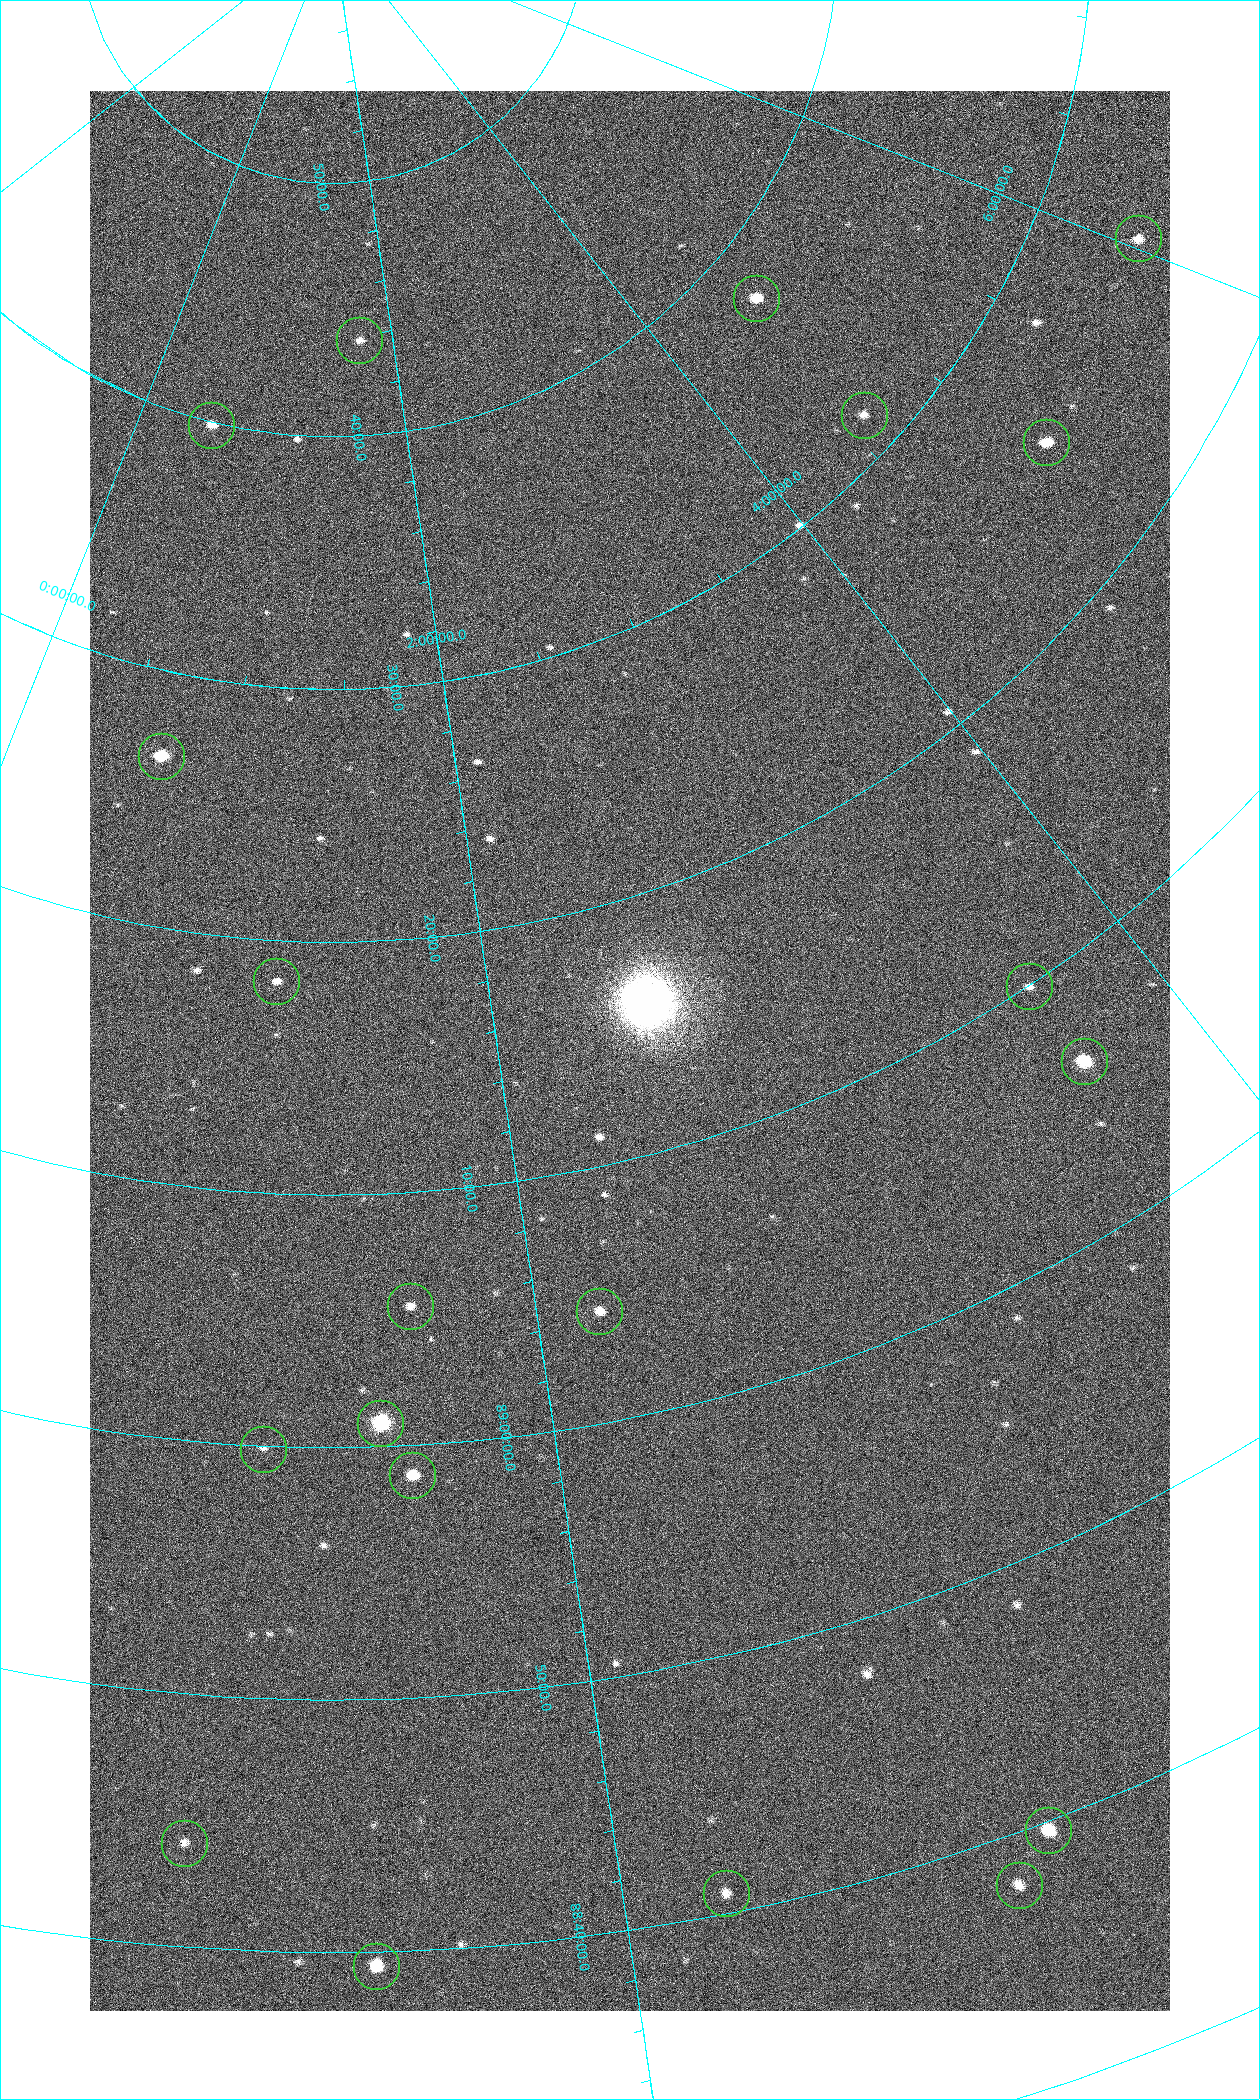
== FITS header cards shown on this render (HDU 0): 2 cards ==
NAXIS1  =                 1080 / length of data axis 1
NAXIS2  =                 1920 / length of data axis 2

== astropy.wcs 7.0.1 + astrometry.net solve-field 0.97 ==
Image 1080 x 1920 px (HDU 0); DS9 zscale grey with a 90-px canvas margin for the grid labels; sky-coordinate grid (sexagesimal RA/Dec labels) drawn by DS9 from the SOLVED WCS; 20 Tycho-2 reference stars matched to detected sources circled (green)
Header WCS: none
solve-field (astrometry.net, Tycho-2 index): SOLVED blind (the file carries no WCS)
Solved WCS: RA---TAN-SIP/DEC--TAN-SIP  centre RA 02:25:53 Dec +89:14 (36.47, +89.24 deg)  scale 2.37 arcsec/px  FOV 42.7' x 76.0'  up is +15 deg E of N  parity flipped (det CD > 0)
(file carries no celestial WCS; the grid is the blind solution)
Tycho-2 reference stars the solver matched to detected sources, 20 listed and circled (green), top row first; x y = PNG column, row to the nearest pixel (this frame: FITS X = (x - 90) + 1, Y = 1920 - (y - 91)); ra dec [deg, ICRS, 3 dp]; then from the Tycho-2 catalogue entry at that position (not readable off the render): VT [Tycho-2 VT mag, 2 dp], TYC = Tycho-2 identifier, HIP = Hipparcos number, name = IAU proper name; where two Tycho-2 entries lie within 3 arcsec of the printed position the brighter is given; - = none
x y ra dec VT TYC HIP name
1138 238 90.669 +89.431 10.31 4630-104-1 - -
756 298 70.692 +89.630 9.34 4629-37-1 - -
359 340 25.399 +89.729 11.04 4627-64-1 - -
864 415 69.250 +89.526 11.02 4629-45-1 - -
211 425 7.906 +89.665 10.51 4627-6-1 - -
1046 442 75.971 +89.421 9.41 4629-33-1 - -
161 756 9.931 +89.444 8.22 4627-49-1 3128 -
276 981 18.559 +89.307 10.52 4627-75-1 - -
1029 986 55.017 +89.166 11.19 4628-70-1 - -
1084 1061 55.225 +89.105 8.15 4628-68-1 17195 -
410 1306 24.867 +89.092 10.76 4627-125-1 - -
599 1311 32.549 +89.073 9.84 4628-149-1 - -
380 1423 23.461 +89.016 6.47 4627-259-1 7283 -
263 1449 19.000 +88.998 11.53 4627-46-1 - -
412 1475 24.587 +88.980 9.00 4627-86-1 - -
1048 1830 42.246 +88.661 8.90 4628-20-1 - -
184 1843 17.187 +88.735 11.22 4627-80-1 - -
1019 1885 40.943 +88.634 10.89 4628-71-1 - -
726 1893 32.945 +88.680 10.72 4628-99-1 - -
376 1966 22.838 +88.657 9.18 4627-37-1 - -